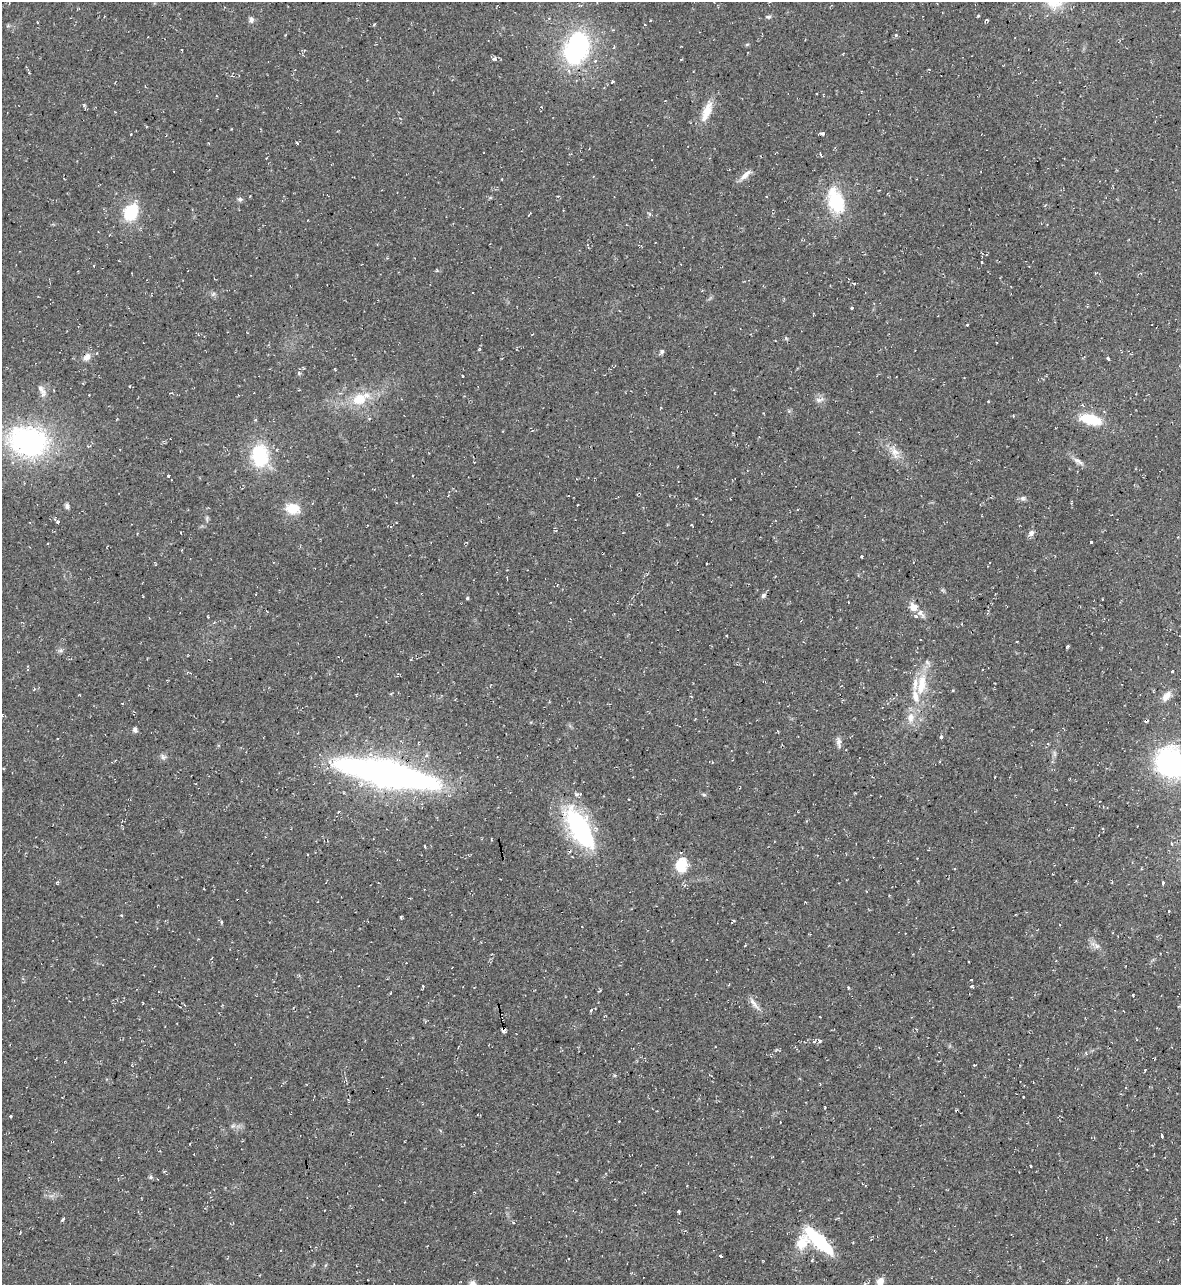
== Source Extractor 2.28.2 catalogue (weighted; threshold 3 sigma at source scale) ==
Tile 6 of 4 x 4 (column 2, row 2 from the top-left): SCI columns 1319-2497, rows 2568-3850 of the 5116 x 5134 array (HDU 1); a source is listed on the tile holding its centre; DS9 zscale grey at full resolution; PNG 1183 x 1287 px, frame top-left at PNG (2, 2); no overlay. Shown black and unused: <1% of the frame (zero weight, under 2 of 3 exposures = <1% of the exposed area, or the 3 px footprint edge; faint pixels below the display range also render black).
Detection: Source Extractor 2.28.2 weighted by HDU 2 'WHT'; one run over the whole footprint, this tile lists its part. Background 0.0389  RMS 0.0094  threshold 0.0424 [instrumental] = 3 sigma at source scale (4.5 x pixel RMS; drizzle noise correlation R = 1.50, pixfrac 1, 0.05/0.05 arcsec/px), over >= 5 px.
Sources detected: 121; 15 cosmic-ray / hot-pixel residue — not listed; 4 inside a brighter listed object's ellipse — not listed separately; the other 102 listed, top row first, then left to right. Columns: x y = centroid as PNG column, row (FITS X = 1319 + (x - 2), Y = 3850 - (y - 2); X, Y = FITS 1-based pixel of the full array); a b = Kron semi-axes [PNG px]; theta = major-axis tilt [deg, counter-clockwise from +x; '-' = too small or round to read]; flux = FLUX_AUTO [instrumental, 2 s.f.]
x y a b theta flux
768 17 8 4 -3 1.8
549 18 4 3 - 0.74
251 20 8 6 -86 2.7
987 20 5 4 - 1.4
650 21 3 2 - 0.65
896 35 5 4 - 1.3
747 44 5 3 - 1
576 48 25 18 68 150
495 59 8 4 -2 2.8
595 61 5 5 - 1.4
612 82 5 3 - 0.93
84 105 4 3 - 1.1
707 111 31 10 69 15
823 133 4 3 - 2.6
820 154 4 3 - 1.3
745 175 19 6 41 6.1
502 179 3 2 - 0.64
240 199 8 5 -1 1.9
836 201 23 14 -72 50
131 212 17 13 59 36
650 214 6 4 -88 1.3
854 284 3 3 - 1.1
852 308 3 3 - 3.6
967 325 4 2 - 0.73
786 338 5 4 - 1.1
662 351 6 5 - 1.8
87 357 11 7 49 5.5
1108 359 3 3 - 3.6
299 373 6 4 -71 1.3
462 376 3 3 - 2.3
42 390 19 7 -63 5.3
89 395 3 2 - 0.59
360 399 21 12 25 24
819 400 12 6 14 3.6
988 401 4 3 - 0.6
763 413 2 2 - 0.55
1013 416 3 2 - 1.1
1091 419 18 9 -14 38
28 441 40 30 -12 170
895 453 18 9 -76 8.7
260 455 25 18 -84 51
1078 461 14 5 -27 4.2
168 475 3 3 - 2.2
1023 498 7 6 - 2.4
67 506 7 5 -74 2.5
293 508 18 13 -4 16
58 522 3 3 - 3.9
1031 533 7 6 - 4.2
1092 541 3 3 - 3.5
763 595 7 5 51 2
467 598 4 3 - 1.3
913 607 10 8 -33 7.9
916 616 5 5 - 2.2
1068 646 4 3 - 1.1
61 651 8 4 18 1.8
1172 671 3 3 - 2.4
921 684 30 11 81 25
34 689 5 4 - 1.1
953 690 3 3 - 0.91
1166 696 15 8 49 7.2
911 718 14 9 83 8.9
135 730 6 5 - 2.6
941 737 3 3 - 4.6
839 742 13 6 -88 3.7
426 756 5 3 - 1.4
163 757 8 6 -38 2.6
1170 763 29 26 -59 130
386 774 96 22 -12 410
704 795 6 3 -19 1.2
339 811 4 2 - 0.8
579 828 52 21 -60 120
681 865 17 14 75 20
57 883 5 4 - 0.99
1163 883 4 3 - 2.3
401 917 4 3 - 1
222 922 4 3 - 1.5
1097 946 9 6 -50 3.5
971 980 2 2 - 0.86
972 986 5 3 - 1.2
848 988 3 3 - 1.1
599 991 5 3 - 1.1
390 993 3 2 - 0.59
1133 995 3 2 - 1.4
753 1002 16 6 -51 5.2
591 1011 3 3 - 2.6
504 1030 4 4 - 28
820 1041 5 4 - 1.3
974 1065 3 3 - 0.76
1145 1070 3 2 - 1.7
820 1084 3 2 - 1.2
348 1100 4 3 - 0.78
10 1116 3 3 - 2.3
619 1121 2 2 - 0.96
1162 1136 4 3 - 3
151 1177 6 5 - 1.4
678 1211 4 2 - 1.4
63 1219 5 3 - 1.4
819 1241 35 10 -44 62
803 1242 24 18 42 21
720 1256 3 3 - 5.1
880 1282 9 7 82 8.2
473 1284 9 8 - 4.5
Overlapping masked pixels (flux is a lower limit): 1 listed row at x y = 504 1030
Isophote crosses this tile's border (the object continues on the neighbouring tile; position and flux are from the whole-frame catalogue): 3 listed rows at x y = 1170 763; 880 1282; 473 1284
Unlisted compact peaks at least as high as the median listed source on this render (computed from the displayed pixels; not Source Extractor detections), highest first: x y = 978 16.